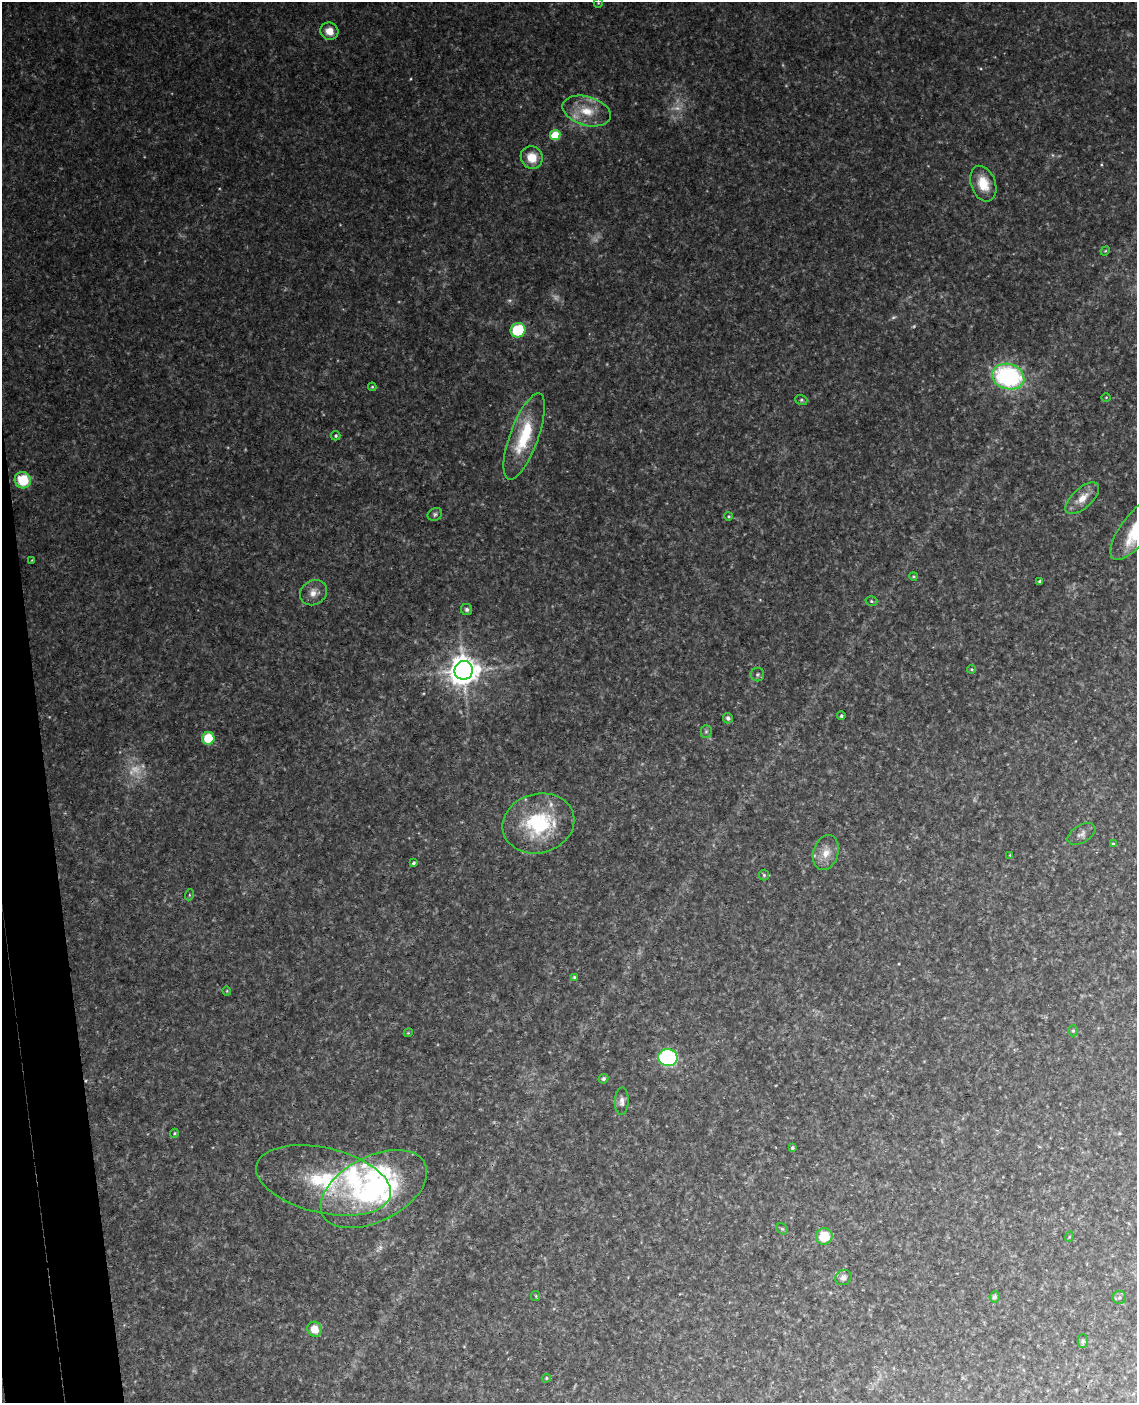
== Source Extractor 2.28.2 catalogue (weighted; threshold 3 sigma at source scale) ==
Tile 7 of 4 x 3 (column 3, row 2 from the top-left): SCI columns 2328-3462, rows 1643-3043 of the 4652 x 4581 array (HDU 1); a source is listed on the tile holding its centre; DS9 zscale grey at full resolution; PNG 1139 x 1405 px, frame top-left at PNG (2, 2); each listed source drawn as its Kron ellipse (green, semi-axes under 4 px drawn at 4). Shown black and unused: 4% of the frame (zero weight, under 3 of 4 exposures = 6% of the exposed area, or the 3 px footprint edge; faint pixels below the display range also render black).
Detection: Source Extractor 2.28.2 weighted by HDU 2 'WHT'; one run over the whole footprint, this tile lists its part. Background 0.116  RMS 0.01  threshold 0.0451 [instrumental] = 3 sigma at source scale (4.5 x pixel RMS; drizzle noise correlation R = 1.50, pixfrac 1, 0.05/0.05 arcsec/px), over >= 5 px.
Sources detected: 72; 9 too faint to see at this stretch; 1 inside a brighter object's white glare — neither listed nor drawn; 1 inside a brighter listed object's ellipse — not listed separately; the other 61 listed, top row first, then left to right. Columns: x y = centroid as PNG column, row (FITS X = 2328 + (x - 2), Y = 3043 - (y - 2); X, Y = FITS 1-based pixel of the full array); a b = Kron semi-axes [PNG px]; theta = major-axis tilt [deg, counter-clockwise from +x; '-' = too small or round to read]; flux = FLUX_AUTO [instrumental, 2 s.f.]
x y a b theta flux
598 3 5 4 - 1.2
329 31 9 8 - 11
587 111 25 14 -16 26
555 135 5 5 - 45
532 157 11 10 - 18
983 184 18 12 -70 22
1105 251 5 4 - 0.97
518 330 7 7 - 49
1008 377 16 12 -17 150
372 387 4 3 - 1.1
1106 397 5 3 - 0.8
801 400 6 5 - 1.7
336 436 5 4 - 1.8
524 436 45 14 70 55
23 480 8 8 - 36
1082 498 21 10 42 14
435 514 7 6 - 2.4
729 516 4 3 - 1.2
1136 528 38 14 52 39
32 560 3 2 - 0.83
914 576 4 3 - 1.1
1040 582 4 3 - 2.2
313 593 14 12 31 9.8
871 601 6 4 -16 1.6
467 609 5 5 - 2.5
971 669 4 4 - 1.1
464 670 9 9 - 1500
757 674 7 6 - 2.3
841 716 4 3 - 1.4
728 718 5 5 - 3.3
706 731 6 5 - 2.1
208 738 6 6 - 33
538 823 36 29 15 85
1082 834 15 8 30 5.3
1113 844 4 3 - 1.3
826 853 18 12 72 14
1010 855 3 3 - 0.76
413 863 4 3 - 2.2
764 875 5 5 - 1.6
189 895 5 3 - 1
574 977 4 3 - 1.6
227 991 4 4 - 1
1073 1031 5 5 - 1.6
408 1033 4 3 - 0.9
668 1058 9 8 - 140
603 1079 5 4 - 2.2
622 1101 14 7 87 5.1
174 1133 5 4 - 1.1
792 1148 3 3 - 2
323 1180 69 32 -13 110
374 1189 57 32 27 190
782 1229 6 5 - 1.4
824 1236 8 8 - 26
1069 1237 5 3 - 0.87
843 1278 8 7 - 4.7
536 1296 5 4 - 1.2
995 1297 5 5 - 2.9
1119 1297 7 6 - 2.4
314 1329 7 7 - 15
1083 1341 6 5 - 2.2
546 1378 5 4 - 1.2
Isophote crosses this tile's border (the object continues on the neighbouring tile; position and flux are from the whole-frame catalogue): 1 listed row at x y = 1136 528